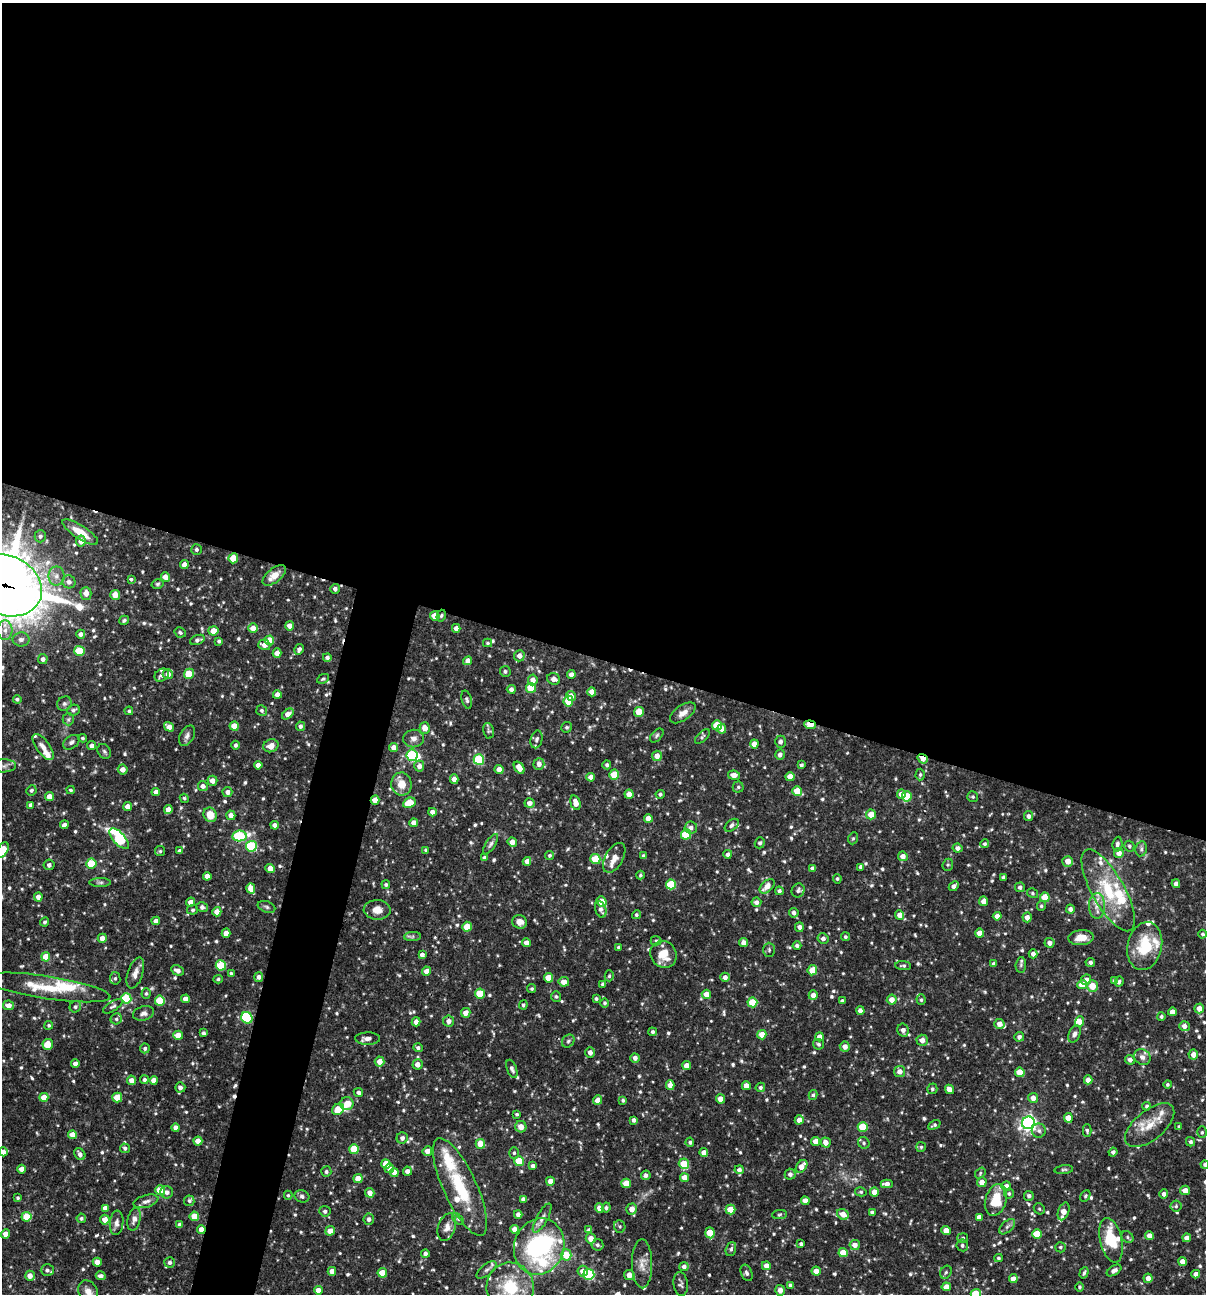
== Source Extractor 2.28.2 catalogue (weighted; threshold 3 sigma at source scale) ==
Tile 3 of 4 x 4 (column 3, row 1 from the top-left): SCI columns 2657-3860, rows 3876-5167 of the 5188 x 5168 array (HDU 1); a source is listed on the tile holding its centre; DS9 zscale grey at full resolution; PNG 1208 x 1296 px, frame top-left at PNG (2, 3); each listed source drawn as its Kron ellipse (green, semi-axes under 4 px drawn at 4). Shown black and unused: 54% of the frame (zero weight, under 3 of 4 exposures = <1% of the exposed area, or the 3 px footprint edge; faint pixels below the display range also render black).
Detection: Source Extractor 2.28.2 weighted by HDU 2 'WHT'; one run over the whole footprint, this tile lists its part. Background 0.0837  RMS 0.0038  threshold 0.0172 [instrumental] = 3 sigma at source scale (4.5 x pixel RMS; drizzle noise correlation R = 1.50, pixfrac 1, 0.05/0.05 arcsec/px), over >= 5 px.
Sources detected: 751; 2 too faint to see at this stretch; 1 inside a brighter object's white glare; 5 cosmic-ray / hot-pixel residue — neither listed nor drawn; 30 inside a brighter listed object's ellipse — not listed separately; of the other 713, all 500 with FLUX_AUTO >= 0.607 (the completeness limit of this list) listed and drawn (213 fainter detections not listed), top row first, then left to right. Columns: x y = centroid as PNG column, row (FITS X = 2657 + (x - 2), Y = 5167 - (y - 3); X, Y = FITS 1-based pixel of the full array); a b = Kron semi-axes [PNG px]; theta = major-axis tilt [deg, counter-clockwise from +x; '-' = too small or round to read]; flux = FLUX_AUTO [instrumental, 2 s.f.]
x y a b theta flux
80 532 21 6 -33 6.5
40 536 6 5 - 1
81 541 5 4 - 2.9
196 549 5 5 - 0.97
233 558 5 4 - 8.7
184 564 4 4 - 2.3
274 575 14 7 37 4.4
56 576 9 8 - 2.4
165 577 5 4 - 3
131 579 4 3 - 1.1
69 582 7 6 - 1.7
157 584 6 4 16 0.67
5 585 38 30 -22 1500
335 589 5 5 - 1.3
86 593 6 5 - 3.2
115 595 5 5 - 3.6
435 616 5 4 - 5.7
441 616 6 4 72 0.69
124 620 5 4 - 0.75
289 626 4 4 - 2.4
253 628 5 5 - 3.5
456 628 4 4 - 2
5 630 9 7 -89 2.3
213 631 5 4 - 4.4
180 632 6 5 - 0.77
81 634 4 4 - 1.5
21 639 8 7 - 1.6
197 640 8 4 22 1.2
269 640 5 4 - 6.6
219 641 3 3 - 0.76
488 643 4 4 - 0.65
264 645 6 5 - 2.8
299 649 5 4 - 1.3
79 651 5 5 - 13
277 653 4 4 - 3.4
519 656 6 5 - 2.1
327 657 4 4 - 1.1
43 659 5 5 - 1.3
468 661 4 4 - 2.7
505 671 5 5 - 0.84
168 674 5 5 - 2.5
189 674 5 5 - 7.3
162 675 7 6 - 1.3
571 675 4 4 - 2
323 679 6 4 26 0.68
554 679 6 5 - 2.2
533 680 5 5 - 2.8
531 688 5 5 - 11
511 689 4 4 - 1.5
592 692 4 4 - 3.6
277 695 4 4 - 2.9
571 696 5 4 - 3.7
17 699 4 4 - 0.81
467 700 9 5 -74 0.98
568 701 5 5 - 9.2
64 704 7 6 - 1
74 710 6 5 - 1
262 710 5 5 - 0.91
129 711 4 4 - 0.68
639 712 5 5 - 6.7
683 713 15 7 34 2.8
288 714 7 4 39 3.1
68 719 6 6 - 0.8
717 725 5 5 - 8.8
810 725 6 4 -5 6.2
234 726 4 4 - 6.1
300 726 5 4 - 1.2
169 727 5 4 - 2.8
567 727 5 5 - 0.74
425 728 6 5 - 3.6
722 729 5 4 - 3.4
488 731 8 5 -77 0.74
657 735 8 5 46 0.77
187 736 11 7 60 1.6
702 737 9 4 43 0.8
82 738 4 4 - 0.68
413 738 10 8 9 2.1
537 739 9 6 76 1.1
71 742 9 6 36 1.2
780 742 6 5 - 1.5
754 744 4 4 - 2.5
235 745 4 4 - 0.91
92 746 4 4 - 1.6
271 746 7 6 - 2.7
43 747 15 6 -54 2.8
394 747 4 4 - 2.8
104 751 8 6 -57 0.87
412 755 5 5 - 31
780 755 5 4 - 1.5
657 756 5 5 - 3.2
923 759 5 4 - 3.4
479 760 5 5 - 24
539 764 6 5 - 2.4
258 765 4 4 - 2.4
607 765 4 4 - 0.86
801 765 4 3 - 0.83
4 766 12 6 1 1.9
419 766 5 5 - 2.3
519 768 7 4 -53 4.1
123 769 5 5 - 2.6
499 769 4 4 - 2.7
614 775 5 5 - 9
734 775 6 4 -8 2.5
920 775 6 4 88 0.74
591 777 4 4 - 2.8
790 777 4 4 - 3.4
454 779 5 4 - 2.2
212 781 5 5 - 2.5
401 784 11 10 - 5.1
203 786 5 4 - 1.7
738 787 5 5 - 0.71
31 790 5 5 - 0.82
71 790 4 3 - 0.67
797 791 5 4 - 6.9
156 792 4 4 - 2.5
227 792 5 5 - 1.6
629 794 4 4 - 3
660 794 4 4 - 0.85
901 794 5 4 - 3.5
907 796 5 5 - 10
49 797 4 4 - 4.3
973 797 5 5 - 0.68
184 798 5 4 - 0.64
375 800 4 4 - 3.4
409 803 6 5 - 10
529 803 5 5 - 2.2
575 803 7 5 -74 3.5
31 805 4 4 - 1.7
128 807 4 4 - 2.9
168 809 4 4 - 2.6
432 812 4 4 - 2.3
871 814 5 5 - 5.3
210 815 7 6 - 6
231 815 4 4 - 2.4
1029 816 5 4 - 1.4
648 818 4 4 - 4
414 823 4 4 - 2.6
64 825 4 4 - 1.6
275 825 4 4 - 2.2
732 825 8 5 40 1.2
691 828 6 6 - 1.6
686 834 5 5 - 15
239 836 7 5 10 29
853 838 6 5 - 0.63
119 839 13 6 -49 33
512 842 5 4 - 3
760 843 5 5 - 0.93
491 844 11 4 58 1.2
985 844 4 4 - 0.79
1117 844 7 5 85 1.2
251 846 5 5 - 27
1129 846 5 5 - 0.76
958 848 5 4 - 1.5
1141 849 7 5 78 0.99
3 850 8 5 59 7.6
426 850 4 3 - 0.69
160 851 5 5 - 0.64
180 851 4 4 - 1.9
1119 853 5 5 - 2.8
728 854 4 4 - 1.4
550 855 4 4 - 0.64
643 856 3 3 - 0.68
903 856 5 5 - 2.8
484 857 4 4 - 0.86
614 858 16 9 60 3.2
595 859 5 5 - 10
527 861 4 4 - 2.4
1068 861 5 5 - 3
91 863 5 5 - 12
49 865 5 5 - 1.2
948 865 6 5 - 0.66
861 867 4 4 - 1.4
812 868 4 4 - 1.3
270 869 5 4 - 3.7
640 875 4 4 - 0.66
207 876 4 4 - 2.6
1003 877 4 3 - 0.84
837 879 5 4 - 0.65
100 882 11 4 0 0.91
386 884 4 4 - 0.69
671 884 5 5 - 16
1176 884 4 4 - 1.9
767 886 9 5 43 3.6
954 886 5 4 - 1.6
1020 887 5 5 - 1.1
251 888 5 4 - 5
1108 890 46 16 -61 20
779 891 4 4 - 0.99
798 891 7 6 - 0.98
1032 893 6 4 -33 0.61
38 897 4 4 - 2.1
1045 897 5 5 - 8.7
983 901 5 4 - 2.4
191 902 4 4 - 2.8
602 902 5 4 - 6.6
756 902 5 5 - 1.7
1041 906 5 4 - 0.66
1097 906 13 8 -89 3.1
202 907 6 5 - 1.4
266 907 9 5 -19 0.96
601 909 8 5 -71 1.3
1070 909 4 4 - 1.6
193 910 5 5 - 0.69
377 910 13 10 -3 3.5
217 912 4 4 - 3
794 913 5 4 - 1.4
636 915 5 4 - 0.76
900 915 5 4 - 2.5
997 916 4 4 - 2.3
1027 917 5 4 - 2.4
156 921 4 4 - 2.7
45 922 5 4 - 0.77
520 922 7 6 - 2.5
467 927 5 4 - 7.5
799 927 5 4 - 1.4
226 933 4 4 - 2.8
979 933 4 4 - 3.7
1203 934 4 4 - 0.82
413 936 8 4 1 0.87
845 937 4 4 - 0.78
102 938 5 4 - 2.8
1081 938 13 7 5 4.3
823 939 5 5 - 1.5
656 941 5 4 - 0.61
526 943 4 4 - 2.5
744 943 4 4 - 2.5
1050 943 5 4 - 1.9
797 946 4 4 - 0.96
1145 946 24 17 79 16
619 947 3 3 - 0.92
769 950 7 5 -89 0.78
663 954 14 12 -54 7.4
1033 954 4 4 - 1.8
422 955 4 4 - 1.7
46 957 4 4 - 6.5
1090 962 5 4 - 1.2
994 964 4 3 - 0.88
221 965 5 5 - 16
1021 965 8 5 84 0.85
903 966 8 4 -4 0.81
177 970 7 5 -28 2
812 970 5 4 - 6.4
426 971 4 4 - 2.8
135 973 16 7 71 2.5
231 973 4 4 - 0.82
609 976 5 4 - 0.69
259 977 5 4 - 1.4
725 977 4 4 - 1.8
115 978 6 5 - 0.88
549 978 4 4 - 7
218 979 5 4 - 0.7
1086 980 5 5 - 2.1
1114 980 4 4 - 0.69
1119 981 5 4 - 0.76
564 982 5 5 - 2.9
603 984 4 4 - 1.1
1082 985 4 4 - 5.8
1092 986 6 5 - 6.4
47 987 64 11 -9 15
532 989 4 4 - 0.62
146 993 5 4 - 0.78
480 994 5 5 - 11
706 994 5 4 - 4.1
813 995 5 4 - 2.6
556 997 5 5 - 0.69
126 998 5 5 - 18
185 999 4 4 - 2.5
596 999 4 3 - 0.83
892 1000 5 5 - 3.3
921 1000 5 4 - 0.77
160 1001 5 5 - 15
842 1001 4 3 - 0.86
752 1002 5 5 - 12
605 1003 5 4 - 0.8
9 1005 5 5 - 2.3
523 1005 5 4 - 0.8
113 1006 11 4 32 0.96
75 1007 6 5 - 0.8
1199 1008 5 4 - 3.2
860 1010 4 4 - 1.9
1172 1012 4 4 - 2.9
143 1013 11 7 15 1.6
466 1013 5 4 - 2.9
1161 1016 4 4 - 0.89
247 1018 6 5 - 32
116 1019 6 5 - 0.8
449 1021 5 5 - 2.3
416 1022 4 4 - 1.8
1080 1022 5 4 - 2.8
999 1024 5 5 - 2.8
49 1025 4 4 - 0.64
1184 1026 5 5 - 2
903 1030 6 5 - 1.8
653 1032 4 4 - 0.86
204 1033 4 3 - 0.89
1074 1034 9 5 68 1.3
178 1035 5 4 - 4.9
762 1035 4 4 - 4.4
819 1037 4 4 - 2.6
1019 1037 5 4 - 1.1
368 1039 12 6 0 2.1
922 1040 5 5 - 2.7
568 1041 7 5 51 0.79
48 1044 5 5 - 6.1
819 1044 5 5 - 0.91
845 1047 5 5 - 2.6
145 1048 5 4 - 0.87
418 1048 5 4 - 0.97
590 1052 5 5 - 1.8
1193 1054 5 5 - 2.5
1142 1057 9 7 -34 1.9
635 1058 5 4 - 1.7
1130 1060 5 4 - 1.5
380 1061 5 5 - 3.3
75 1064 4 4 - 2.4
417 1064 5 5 - 2.4
687 1066 4 4 - 4
512 1069 9 5 -69 1.4
900 1071 5 5 - 2.4
1020 1072 5 4 - 8.2
131 1080 5 4 - 2.5
144 1080 4 4 - 1
154 1080 4 4 - 2.7
1088 1080 4 4 - 2.7
1168 1084 4 4 - 0.69
670 1085 5 4 - 2.8
746 1086 4 4 - 3.4
180 1087 5 5 - 1.5
760 1087 5 4 - 0.91
932 1089 5 5 - 0.86
949 1089 5 4 - 2.8
358 1092 4 4 - 1.2
813 1095 5 4 - 0.76
44 1097 4 4 - 4.5
117 1097 5 5 - 7.8
1033 1098 5 5 - 2.8
720 1099 4 4 - 3.1
598 1100 5 4 - 2.7
623 1100 4 4 - 0.69
347 1104 6 6 - 4.5
1147 1106 4 4 - 0.85
338 1109 6 5 - 5.8
517 1114 4 4 - 0.62
1068 1118 5 4 - 3.9
634 1120 4 3 - 1.2
799 1120 4 4 - 2.8
1028 1123 6 6 - 120
934 1125 7 4 26 0.77
1150 1125 29 14 39 8.5
521 1127 6 5 - 3.1
863 1127 5 5 - 12
1179 1127 4 4 - 0.63
176 1128 4 4 - 2.5
1039 1131 7 7 - 1.3
1087 1131 6 4 -88 0.7
1202 1132 6 5 - 0.71
72 1135 4 4 - 4.3
402 1138 6 5 - 1.6
198 1141 4 4 - 4.3
816 1141 4 4 - 4
690 1142 5 4 - 0.75
826 1142 5 5 - 2.9
1190 1142 5 4 - 0.9
864 1143 6 5 - 0.79
480 1144 5 4 - 6.9
921 1147 5 5 - 0.68
125 1148 5 4 - 0.93
354 1149 5 5 - 13
427 1151 5 5 - 2.6
3 1152 4 4 - 2.2
704 1152 4 4 - 3.4
1113 1152 4 4 - 1
514 1153 5 5 - 0.74
80 1154 6 5 - 1.5
519 1161 5 5 - 12
386 1164 5 4 - 6.5
684 1164 5 5 - 8.7
1205 1165 4 4 - 0.83
533 1166 4 4 - 1.5
801 1166 7 5 54 3.6
389 1168 5 5 - 1.8
22 1169 4 4 - 2.8
739 1170 4 4 - 1.5
1064 1170 9 4 7 0.72
407 1171 4 4 - 1.9
326 1172 5 5 - 0.96
394 1172 4 4 - 3.1
980 1173 6 4 51 0.61
790 1174 5 5 - 1.4
646 1175 5 4 - 1.2
684 1177 4 4 - 3.8
358 1179 4 4 - 5.2
550 1181 4 4 - 2.7
982 1182 5 5 - 2.8
626 1183 5 4 - 6.1
887 1184 6 4 -1 2.2
1006 1186 5 4 - 2.3
460 1187 53 16 -65 23
160 1190 5 5 - 9.1
1185 1190 5 4 - 2.8
167 1192 6 6 - 1.4
861 1192 6 4 -14 0.65
874 1192 4 4 - 3.3
370 1193 5 4 - 2.6
1009 1193 5 5 - 0.81
1164 1194 4 4 - 1.3
288 1195 4 4 - 0.61
302 1196 7 6 - 1.1
1029 1196 5 5 - 1.1
1085 1196 6 4 61 0.62
18 1198 4 3 - 0.64
523 1199 4 4 - 1.3
996 1200 16 10 73 10
146 1201 13 6 16 1.7
189 1201 5 5 - 0.8
805 1201 4 4 - 2.8
1176 1206 5 5 - 0.69
606 1207 5 4 - 0.7
105 1208 4 4 - 2.5
600 1208 4 4 - 2.8
632 1209 5 5 - 3.1
1039 1209 6 5 - 0.64
731 1210 5 5 - 8.7
325 1211 5 5 - 1.2
1064 1211 9 5 71 4.1
872 1212 4 4 - 0.92
518 1214 4 4 - 1.7
780 1214 7 4 8 0.68
843 1214 6 5 - 3.8
194 1216 5 4 - 6.7
26 1217 5 5 - 6.9
979 1217 4 4 - 2.3
81 1218 5 4 - 0.81
542 1218 16 5 61 1.9
134 1219 11 6 76 2
369 1219 5 5 - 1.5
458 1219 7 4 -44 0.64
105 1220 5 4 - 3.1
117 1223 12 7 84 1.8
180 1225 4 4 - 2.3
620 1226 6 5 - 0.78
447 1227 14 8 72 2.5
1007 1227 9 5 42 1.2
201 1229 4 4 - 2.7
514 1229 4 4 - 2.4
589 1230 4 4 - 1.2
946 1230 4 4 - 4.4
330 1231 5 4 - 3.7
710 1233 5 4 - 7
5 1234 4 4 - 3.6
1037 1234 5 5 - 11
1149 1236 4 4 - 2.7
1127 1237 6 5 - 0.72
591 1238 5 5 - 3.3
963 1238 5 5 - 0.75
1187 1238 4 4 - 2.6
1111 1240 23 11 -76 15
801 1244 3 3 - 0.92
597 1245 6 5 - 1
855 1245 5 5 - 2.7
962 1245 6 5 - 1
539 1247 29 25 72 64
1060 1247 5 5 - 0.67
731 1249 7 5 70 0.89
425 1253 4 4 - 1.2
843 1253 5 4 - 7.6
566 1255 5 5 - 7.2
998 1258 4 3 - 0.64
97 1262 4 4 - 2.9
170 1262 5 5 - 1.2
1183 1262 4 4 - 2.9
642 1264 24 10 -90 4.2
684 1266 4 4 - 1.7
766 1266 4 4 - 2.5
47 1270 6 6 - 1.4
487 1270 12 5 38 1.2
1114 1270 8 4 33 1.4
332 1271 4 4 - 2.7
583 1271 5 5 - 2.9
816 1271 4 4 - 3.1
946 1272 7 5 62 0.74
382 1273 5 4 - 5.1
747 1273 8 5 -67 1.1
1084 1273 6 3 73 0.73
589 1274 5 5 - 33
1196 1274 4 4 - 2.6
629 1275 5 5 - 3
30 1276 5 5 - 2.8
101 1276 5 4 - 1.5
1148 1278 5 4 - 2.2
1013 1279 4 4 - 2.8
681 1284 12 7 -82 1.2
790 1285 3 3 - 0.68
510 1287 25 23 -82 16
946 1287 4 4 - 3.1
1080 1287 4 4 - 0.65
318 1290 4 4 - 2.6
780 1290 5 5 - 2.3
88 1292 12 9 -59 3
976 1294 5 5 - 9.3
Overlapping masked pixels (flux is a lower limit): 7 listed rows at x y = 233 558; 5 585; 441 616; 810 725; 923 759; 375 800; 201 1229
Isophote crosses this tile's border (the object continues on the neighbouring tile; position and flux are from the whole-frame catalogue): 8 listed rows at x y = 5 585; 4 766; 3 850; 3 1152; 1205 1165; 510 1287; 88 1292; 976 1294